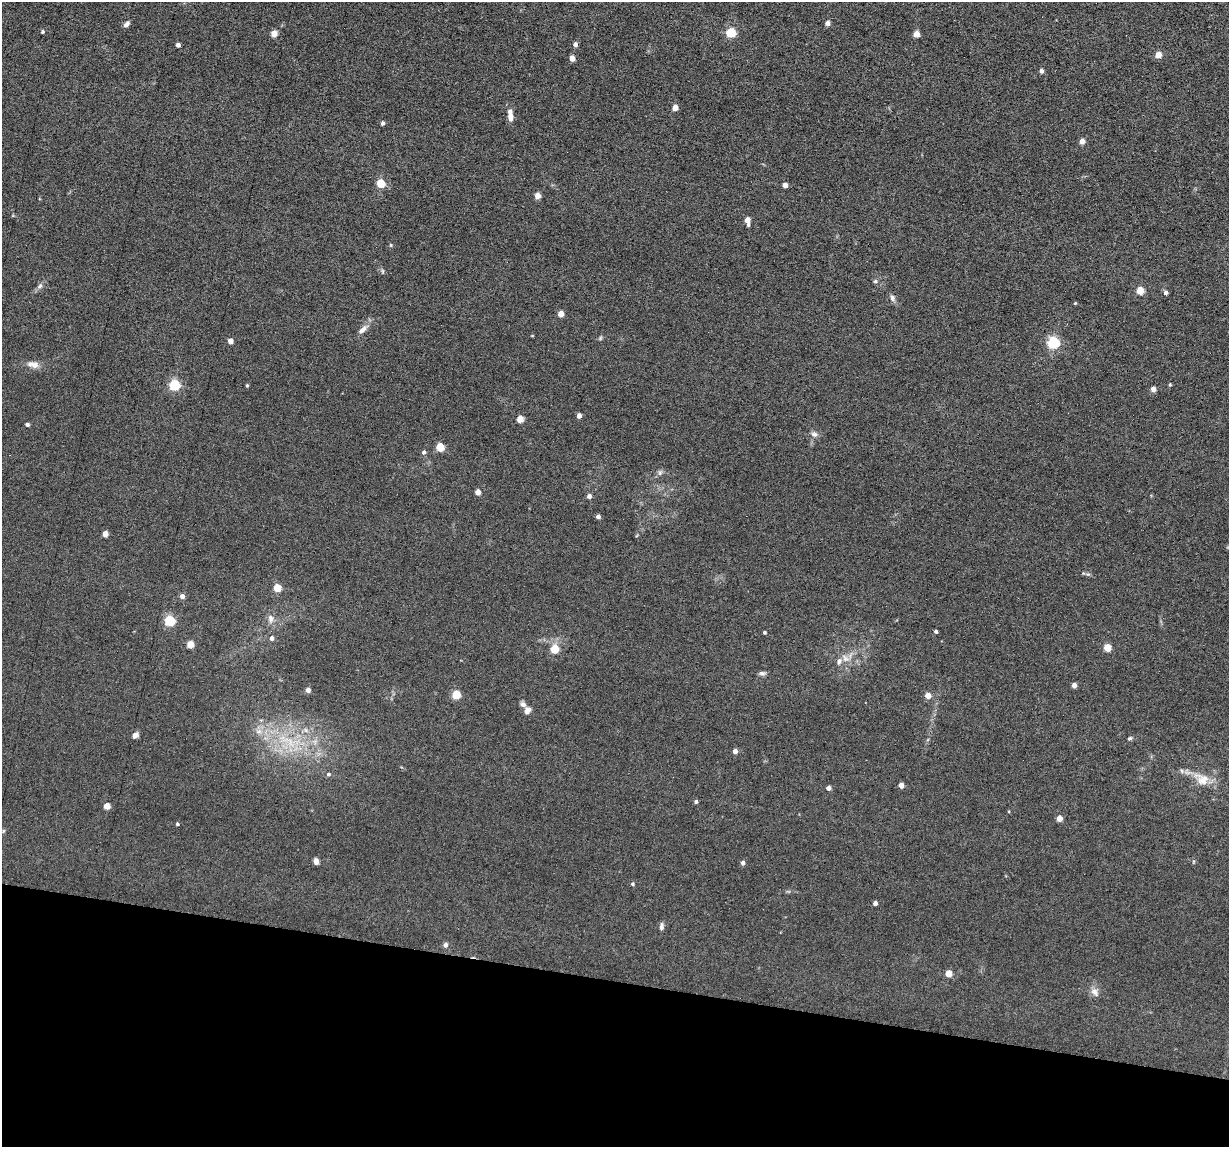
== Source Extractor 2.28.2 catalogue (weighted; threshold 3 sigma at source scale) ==
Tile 15 of 4 x 4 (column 3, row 4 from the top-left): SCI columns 2565-3791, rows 157-1301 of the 5239 x 4989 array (HDU 1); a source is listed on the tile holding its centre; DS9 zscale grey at full resolution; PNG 1231 x 1149 px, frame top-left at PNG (2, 2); no overlay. Shown black and unused: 14% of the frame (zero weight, under 6 of 12 exposures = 6% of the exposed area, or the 3 px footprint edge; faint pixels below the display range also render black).
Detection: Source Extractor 2.28.2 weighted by HDU 2 'WHT'; one run over the whole footprint, this tile lists its part. Background 0.0129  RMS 0.0037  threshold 0.0153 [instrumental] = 3 sigma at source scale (4.09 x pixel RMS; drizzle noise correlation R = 1.36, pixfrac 0.8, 0.05/0.05 arcsec/px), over >= 5 px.
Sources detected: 91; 2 inside a brighter listed object's ellipse — not listed separately; the other 89 listed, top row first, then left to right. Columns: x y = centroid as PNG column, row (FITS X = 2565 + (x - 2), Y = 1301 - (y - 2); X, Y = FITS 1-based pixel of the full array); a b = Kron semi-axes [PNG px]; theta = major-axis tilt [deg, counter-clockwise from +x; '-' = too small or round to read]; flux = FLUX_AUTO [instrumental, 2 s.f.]
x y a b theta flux
827 23 4 4 - 2.1
126 24 8 5 41 1.3
42 32 4 4 - 0.72
731 32 5 5 - 22
274 33 4 4 - 6
916 34 4 4 - 5.3
575 44 5 4 - 1.4
178 45 4 4 - 1.6
1158 55 4 4 - 6
572 58 4 4 - 3.7
1041 71 5 4 - 0.94
675 108 4 4 - 3.9
510 116 15 6 -83 2.7
383 123 4 4 - 0.97
1082 141 4 4 - 2.9
380 183 5 5 - 13
785 185 4 4 - 2.9
537 196 4 4 - 3.8
747 220 4 4 - 3.1
748 225 4 3 - 0.74
391 245 4 4 - 0.38
382 271 6 4 -89 0.47
875 281 6 5 - 0.55
40 286 9 6 45 1.1
1140 290 5 4 - 10
1166 292 5 4 - 1.3
892 298 8 6 -75 1.1
1075 303 3 3 - 0.37
561 314 4 4 - 4.8
363 329 15 6 40 2.1
600 338 6 5 - 0.53
230 341 4 4 - 3.1
1053 343 5 5 - 47
33 364 16 9 -10 2.6
174 385 5 5 - 34
247 385 4 3 - 0.42
1170 385 5 4 - 0.42
1153 389 4 4 - 2.9
579 416 4 4 - 2.3
520 419 4 4 - 7.1
27 424 4 3 - 1.1
814 434 9 8 - 1.3
440 447 5 4 - 13
424 452 4 4 - 0.98
660 472 8 6 74 0.93
478 492 4 4 - 3.9
589 496 4 4 - 1.5
598 516 4 4 - 1.3
105 534 4 4 - 4
277 588 5 5 - 11
182 596 4 4 - 1.9
270 619 14 8 -83 2
170 620 5 5 - 32
936 631 4 3 - 0.77
764 632 4 3 - 0.54
272 638 5 4 - 1.4
190 644 4 4 - 7.3
1107 647 5 4 - 9.6
554 649 5 5 - 14
845 658 13 9 -43 2.6
762 673 9 6 -9 0.92
1074 685 4 4 - 2.1
308 690 5 4 - 1.5
456 695 5 5 - 15
928 695 4 4 - 4.2
523 704 8 6 -42 1.3
527 711 9 7 52 1.6
306 730 7 6 - 1.1
135 735 7 6 - 1.5
1130 738 6 5 - 0.56
288 741 32 12 -23 13
735 751 4 4 - 2
328 774 5 5 - 0.73
1202 779 25 16 -30 6.6
901 785 4 4 - 2.8
828 788 4 4 - 1.6
696 801 4 4 - 0.74
107 806 4 4 - 5.8
1059 818 4 4 - 4
177 824 4 4 - 0.5
3 831 6 4 71 0.39
316 861 6 5 - 1.6
743 863 4 4 - 1.2
632 884 5 4 - 0.54
875 903 4 4 - 1.4
661 926 9 5 85 1.1
445 945 6 5 - 1.1
948 973 4 4 - 6.4
1095 992 14 8 -46 1.9